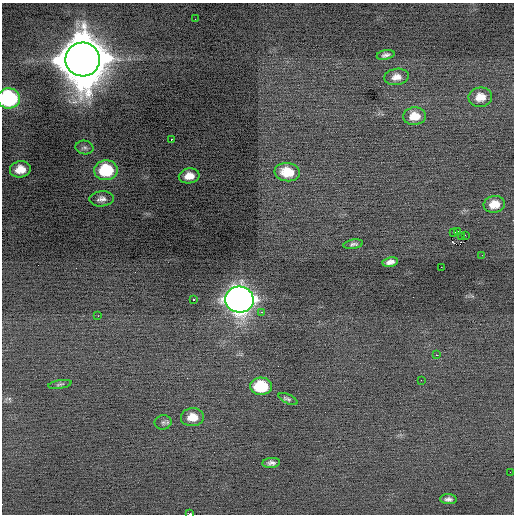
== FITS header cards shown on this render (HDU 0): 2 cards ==
NAXIS1  =                  512 / Axis length
NAXIS2  =                  512 / Axis length

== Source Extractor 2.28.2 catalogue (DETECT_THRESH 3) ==
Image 512 x 512 px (HDU 0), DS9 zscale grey, 1 PNG px = 1 image px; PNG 516 x 516 px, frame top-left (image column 1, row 512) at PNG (2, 3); each listed source drawn as its Kron ellipse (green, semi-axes under 4 px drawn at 4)
Background -0.127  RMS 0.84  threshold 2.53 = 3 sigma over >= 5 px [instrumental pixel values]
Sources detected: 38; all 38 listed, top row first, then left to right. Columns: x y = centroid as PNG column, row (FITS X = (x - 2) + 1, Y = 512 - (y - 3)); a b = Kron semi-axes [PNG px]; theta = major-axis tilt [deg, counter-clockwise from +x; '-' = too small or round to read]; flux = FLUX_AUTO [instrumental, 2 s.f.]
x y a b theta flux
195 19 2 2 - 52
386 55 9 5 13 190
83 59 17 17 - 390000
396 77 12 8 9 420
480 97 12 9 7 730
9 98 11 10 - 6900
415 116 11 9 5 780
171 139 3 2 - 360
84 148 9 7 -11 160
20 169 10 8 7 730
106 170 12 10 4 3000
287 172 13 9 -6 1200
189 176 10 7 10 600
102 199 12 7 4 290
494 204 11 8 9 750
458 231 2 2 - 3100
453 233 3 2 - 70
465 235 2 2 - 1400
461 236 3 2 - 83
353 244 10 4 9 160
482 255 3 2 - 74
390 262 8 5 10 260
441 267 2 2 - 120
239 299 14 13 - 61000
193 300 3 3 - 120
262 312 3 2 - 210
98 316 3 2 - 74
436 355 2 2 - 330
421 380 2 2 - 24
60 384 12 4 8 120
261 386 11 8 -2 2600
288 399 10 4 -25 130
192 417 11 9 6 720
163 422 8 7 - 160
271 463 9 5 6 200
510 472 2 2 - 31
448 499 8 5 -2 210
190 514 4 2 - 3600
At the frame edge (FLAGS 8, measured only in part): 2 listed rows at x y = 9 98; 190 514